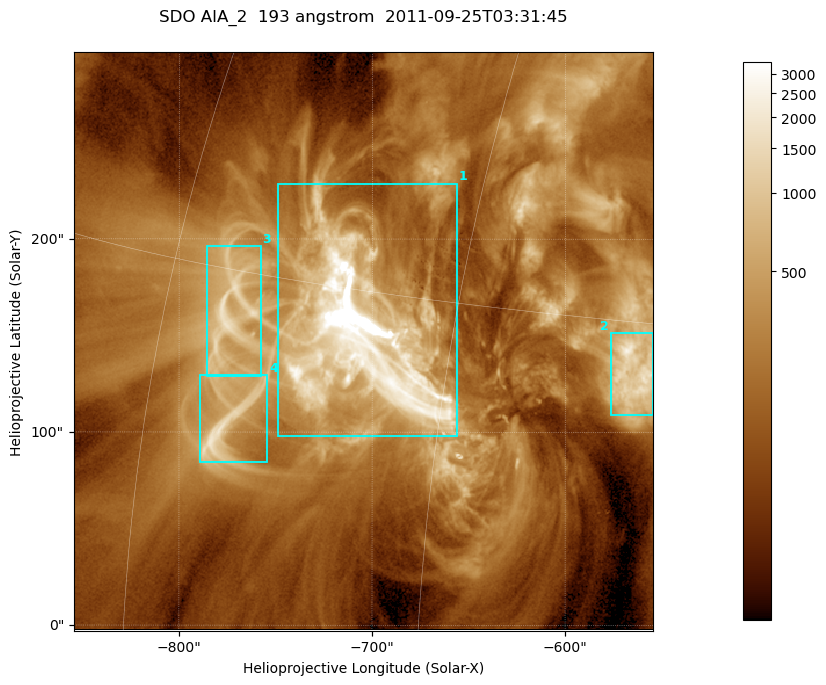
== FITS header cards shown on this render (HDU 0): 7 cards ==
TELESCOP= 'SDO     '           /
INSTRUME= 'AIA_2   '           /
WAVELNTH=                  193 /
WAVEUNIT= 'angstrom'           /
DATE-OBS= '2011-09-25T03:31:45.87' /
CTYPE1  = 'HPLN-TAN'           /
CTYPE2  = 'HPLT-TAN'           /

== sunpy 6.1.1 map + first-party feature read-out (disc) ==
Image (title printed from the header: SDO AIA_2  193 angstrom  2011-09-25T03:31:45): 499 x 499 px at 0.601 arcsec/px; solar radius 957 arcsec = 1592 px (partial field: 3.1% of the solar disc is inside the frame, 100% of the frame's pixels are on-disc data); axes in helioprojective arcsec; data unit not stated in the header (colour bar unlabelled)
Orientation: roll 0.0576 deg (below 1 deg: not rotated)
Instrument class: DISC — disc imager (sunpy class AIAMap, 193 A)
Bright regions (active regions / flare kernels): reference = the on-disc median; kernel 5 px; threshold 5 sigma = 589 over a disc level ~175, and >= 1.15x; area >= 249 px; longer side >= 6 px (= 3.6 arcsec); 4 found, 4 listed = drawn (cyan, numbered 1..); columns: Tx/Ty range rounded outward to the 2 arcsec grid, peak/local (2 s.f.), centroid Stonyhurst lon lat
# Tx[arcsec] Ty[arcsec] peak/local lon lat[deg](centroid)
1 -750..-656 98..230 95 -49 +13
2 -578..-554 108..152 12 -37 +13
3 -786..-758 128..196 9.7 -56 +14
4 -790..-754 84..130 10 -55 +10